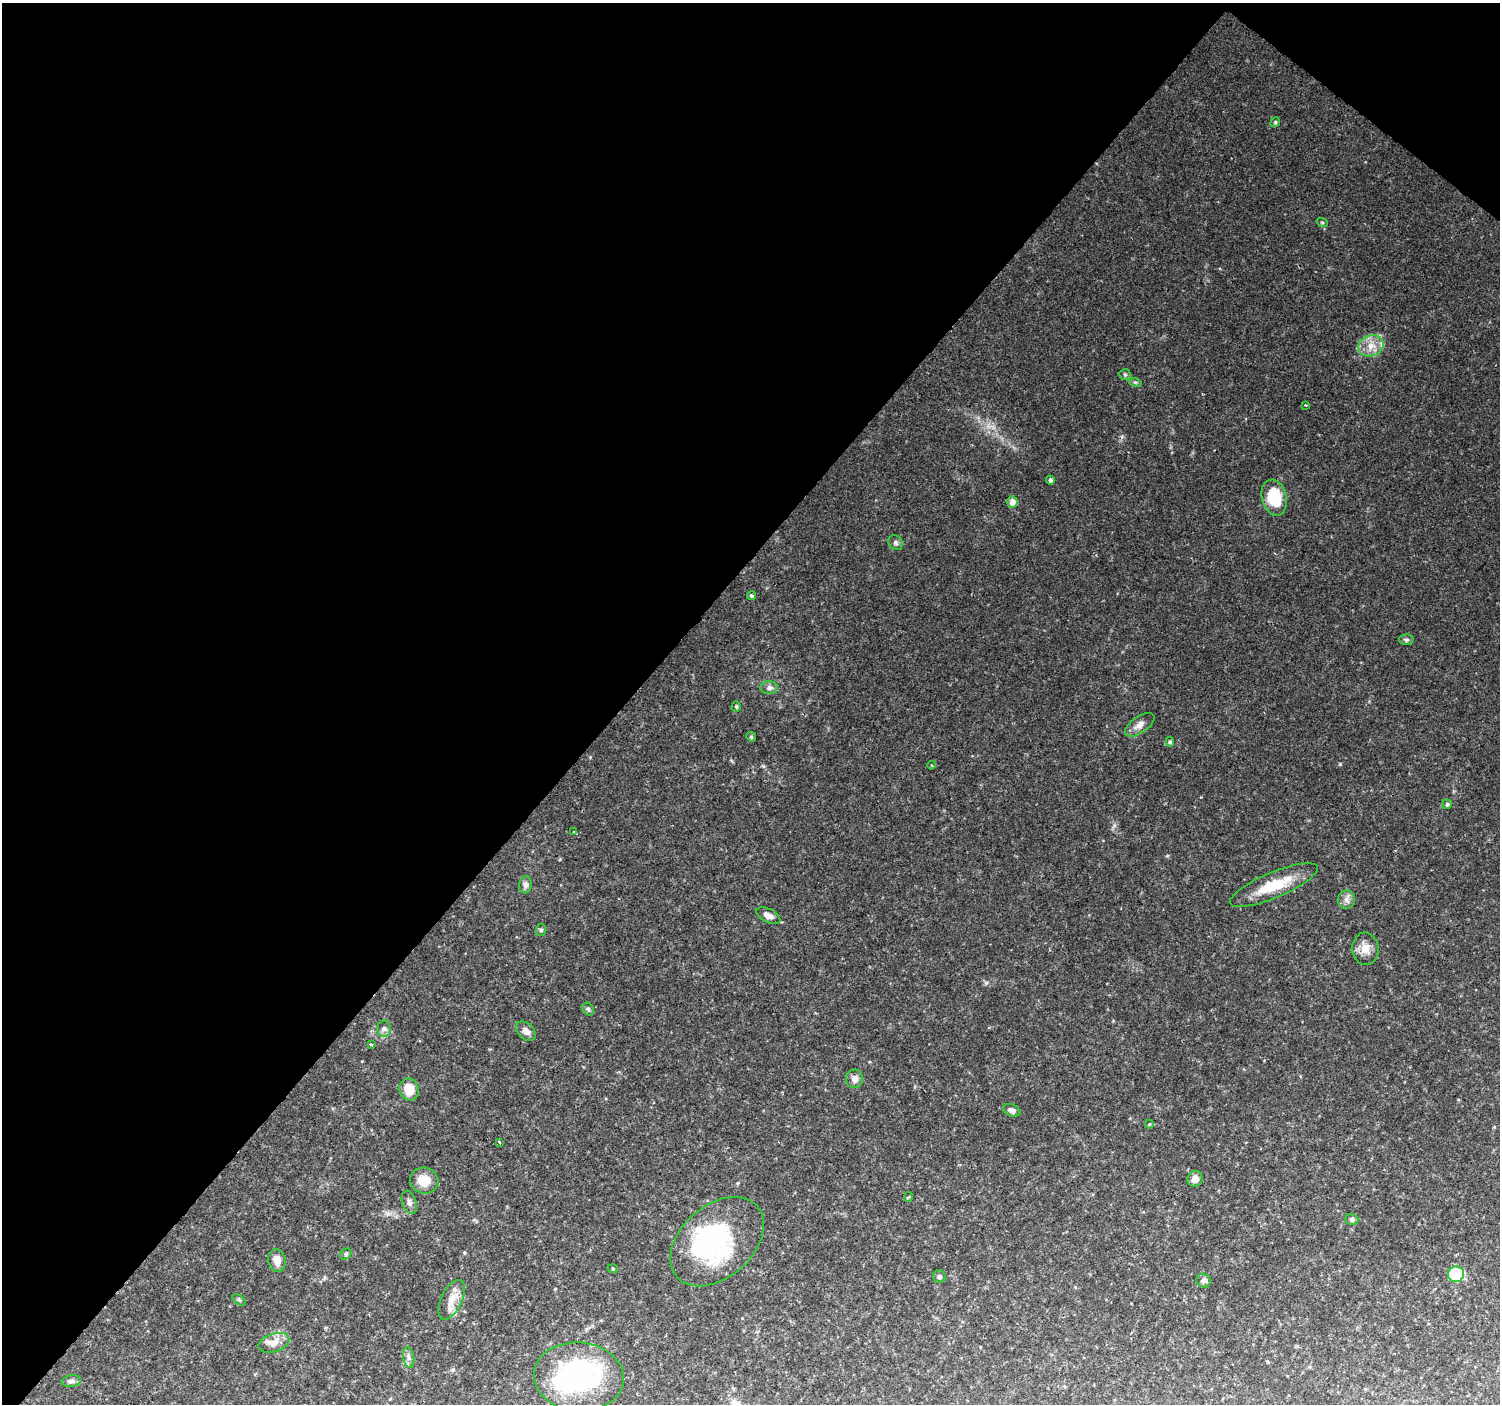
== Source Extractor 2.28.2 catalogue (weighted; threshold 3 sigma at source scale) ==
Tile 2 of 4 x 4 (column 2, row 1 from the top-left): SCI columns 1505-3002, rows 4448-5849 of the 5997 x 6023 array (HDU 1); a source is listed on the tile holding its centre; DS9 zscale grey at full resolution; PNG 1502 x 1406 px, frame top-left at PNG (2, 3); each listed source drawn as its Kron ellipse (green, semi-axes under 4 px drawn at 4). Shown black and unused: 43% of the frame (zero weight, under 2 of 3 exposures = <1% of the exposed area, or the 3 px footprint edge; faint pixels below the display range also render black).
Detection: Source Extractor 2.28.2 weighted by HDU 2 'WHT'; one run over the whole footprint, this tile lists its part. Background 0.111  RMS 0.0084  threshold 0.0379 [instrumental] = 3 sigma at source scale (4.5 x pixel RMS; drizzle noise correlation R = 1.50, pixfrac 1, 0.0396/0.0396 arcsec/px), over >= 5 px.
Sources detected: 58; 2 inside a brighter object's white glare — neither listed nor drawn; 3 inside a brighter listed object's ellipse — not listed separately; the other 53 listed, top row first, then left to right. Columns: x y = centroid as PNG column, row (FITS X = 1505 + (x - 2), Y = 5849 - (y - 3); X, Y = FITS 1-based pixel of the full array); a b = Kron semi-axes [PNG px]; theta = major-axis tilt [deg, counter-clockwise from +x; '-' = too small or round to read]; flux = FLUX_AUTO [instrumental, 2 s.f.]
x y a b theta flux
1275 122 5 4 - 1.1
1322 222 6 3 -19 0.87
1371 346 13 10 21 9.7
1125 375 6 5 - 1.4
1135 382 6 4 -17 1.2
1305 405 4 2 - 0.66
1050 480 4 4 - 2.4
1274 498 18 12 -76 30
1012 502 5 5 - 6
896 543 8 6 -50 2.3
751 596 4 4 - 1.3
1406 640 7 5 -2 1.8
769 688 8 6 -1 3.2
736 706 5 4 - 1
1140 725 17 8 35 5.8
751 737 5 4 - 1.1
1170 742 5 4 - 1.2
931 765 4 2 - 0.69
1447 804 5 4 - 1.8
574 832 3 3 - 0.86
525 885 9 6 83 3.2
1274 885 47 12 23 29
1346 900 9 8 - 4
768 916 13 6 -26 5.4
541 930 6 5 - 1.6
1365 949 16 13 -85 9.2
588 1009 7 5 -61 1.5
384 1029 8 6 89 2.7
526 1031 11 7 -46 4.9
371 1044 3 3 - 2.1
854 1079 9 8 - 4.9
409 1089 11 9 -73 13
1012 1110 9 6 -18 3.7
1149 1124 4 4 - 0.8
500 1142 4 2 - 0.82
1195 1179 8 7 - 5.3
424 1181 14 13 - 14
908 1197 5 3 - 0.87
409 1202 12 7 -72 3.2
1352 1219 6 5 - 2.1
717 1242 54 36 42 120
346 1254 6 5 - 1.3
277 1260 11 8 -78 7.7
613 1269 5 3 - 0.77
1456 1274 8 7 - 41
939 1277 6 6 - 1.9
1203 1281 7 6 - 2.5
239 1300 7 4 -37 1.3
452 1300 21 10 65 11
274 1343 16 9 17 7.5
409 1357 10 5 -80 3
579 1377 45 34 -5 150
71 1381 9 6 8 2.7
Unlisted compact peaks at least as high as the median listed source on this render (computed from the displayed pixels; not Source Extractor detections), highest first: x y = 1340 764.